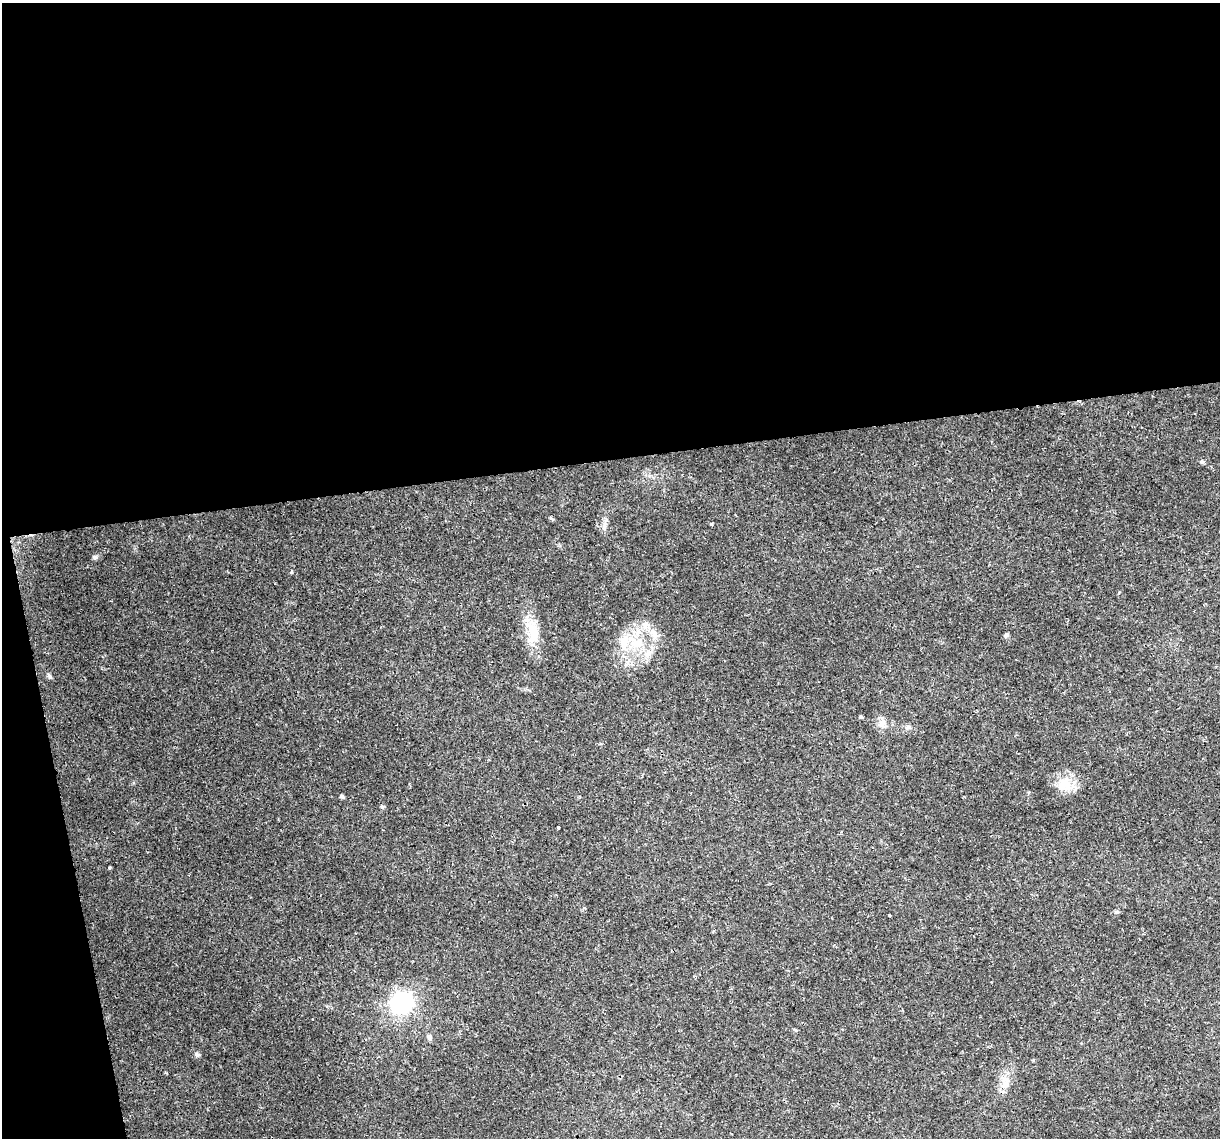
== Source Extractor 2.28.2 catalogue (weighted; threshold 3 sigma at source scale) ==
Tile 1 of 4 x 4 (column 1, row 1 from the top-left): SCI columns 1-1218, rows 3483-4618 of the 4872 x 4645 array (HDU 1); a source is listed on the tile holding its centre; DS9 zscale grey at full resolution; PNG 1222 x 1140 px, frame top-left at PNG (2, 3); no overlay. Shown black and unused: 43% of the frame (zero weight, under 2 of 3 exposures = <1% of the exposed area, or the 3 px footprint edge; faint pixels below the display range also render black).
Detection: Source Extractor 2.28.2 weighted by HDU 2 'WHT'; one run over the whole footprint, this tile lists its part. Background 0.0408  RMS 0.0036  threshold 0.0161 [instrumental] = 3 sigma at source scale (4.5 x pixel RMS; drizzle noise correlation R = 1.50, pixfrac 1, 0.0396/0.0396 arcsec/px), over >= 5 px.
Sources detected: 27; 1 cosmic-ray / hot-pixel residue — not listed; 2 inside a brighter listed object's ellipse — not listed separately; the other 24 listed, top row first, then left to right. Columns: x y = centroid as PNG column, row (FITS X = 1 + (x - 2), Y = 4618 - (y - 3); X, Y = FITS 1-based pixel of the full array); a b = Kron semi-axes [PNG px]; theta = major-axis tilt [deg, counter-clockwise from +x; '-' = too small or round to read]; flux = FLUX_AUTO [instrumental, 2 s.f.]
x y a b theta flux
1202 462 6 5 - 0.65
551 518 6 4 -45 0.44
711 524 4 3 - 0.51
604 525 15 4 82 1.3
95 557 6 6 - 0.67
533 632 33 15 -86 9.1
654 634 16 7 -49 2.8
1006 635 6 5 - 0.63
636 643 19 13 30 7.9
648 653 12 8 26 2.7
49 676 7 4 -45 0.65
861 716 4 3 - 0.44
882 724 13 9 71 2.2
908 727 7 4 32 0.7
1064 784 21 18 87 6.7
342 796 5 4 - 0.83
382 807 5 4 - 0.51
558 827 3 3 - 0.96
109 868 3 3 - 0.79
1117 912 6 4 -17 0.47
402 1003 9 9 - 120
429 1037 9 6 -51 0.95
197 1054 7 5 -16 0.81
1006 1084 11 9 51 2.7
Unlisted compact peaks at least as high as the median listed source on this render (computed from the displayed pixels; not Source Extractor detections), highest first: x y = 291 572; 889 915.